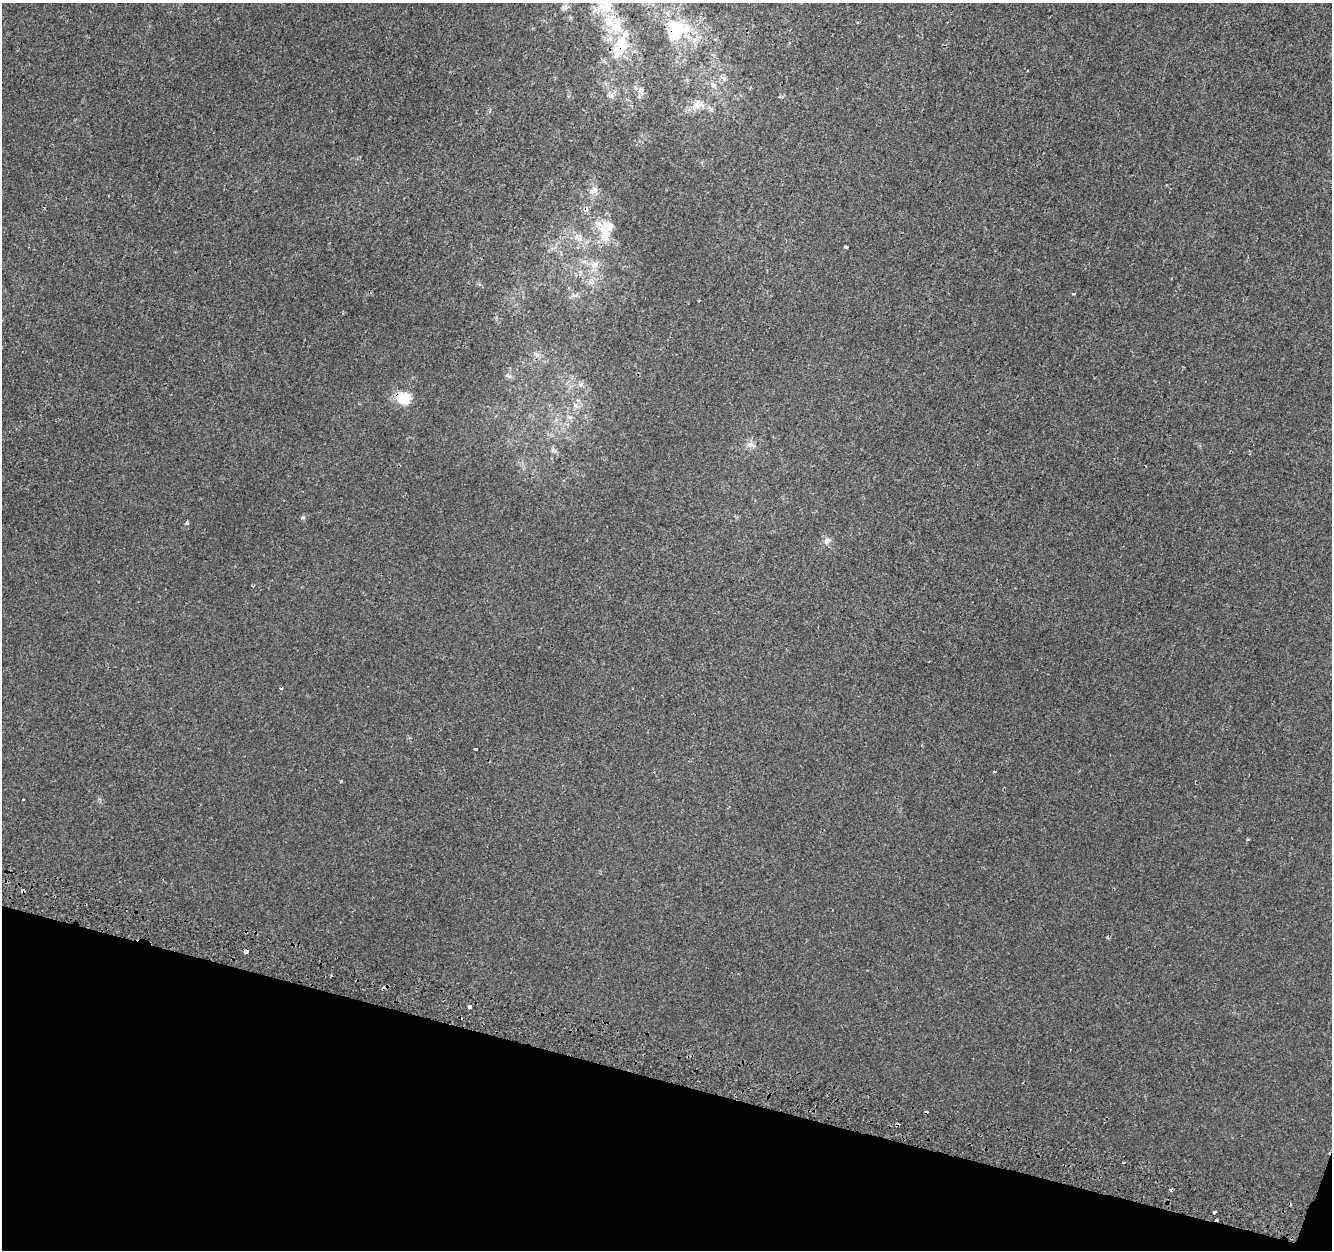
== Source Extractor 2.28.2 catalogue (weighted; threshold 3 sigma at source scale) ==
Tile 15 of 4 x 4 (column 3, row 4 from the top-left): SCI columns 2684-4013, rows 322-1569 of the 5356 x 5574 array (HDU 1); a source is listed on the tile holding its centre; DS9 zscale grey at full resolution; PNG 1334 x 1252 px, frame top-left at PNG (2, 3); no overlay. Shown black and unused: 14% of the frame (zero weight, under 2 of 3 exposures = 2% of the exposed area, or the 3 px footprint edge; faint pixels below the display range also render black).
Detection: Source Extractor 2.28.2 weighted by HDU 2 'WHT'; one run over the whole footprint, this tile lists its part. Background 1.95e-05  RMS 0.0028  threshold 0.0126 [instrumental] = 3 sigma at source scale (4.5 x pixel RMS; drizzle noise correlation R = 1.50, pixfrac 1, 0.0396/0.0396 arcsec/px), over >= 5 px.
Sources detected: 53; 1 inside a brighter object's white glare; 7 cosmic-ray / hot-pixel residue — not listed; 9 inside a brighter listed object's ellipse — not listed separately; the other 36 listed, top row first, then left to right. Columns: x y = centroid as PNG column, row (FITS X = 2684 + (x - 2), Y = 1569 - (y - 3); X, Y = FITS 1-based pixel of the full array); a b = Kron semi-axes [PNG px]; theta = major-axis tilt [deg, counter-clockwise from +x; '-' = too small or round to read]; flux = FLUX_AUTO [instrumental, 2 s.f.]
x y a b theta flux
566 7 9 5 77 0.85
608 21 21 18 -78 8.6
675 26 42 17 -19 13
622 44 32 19 74 11
723 78 11 6 -31 1
641 91 10 7 83 1.2
610 95 10 7 -50 1.1
781 97 9 2 0 0.29
697 103 26 6 56 2.4
710 109 13 5 -52 0.97
594 190 13 9 31 1.7
605 234 26 15 -79 6.6
580 238 14 7 88 1.8
846 247 4 3 - 1.4
594 264 11 9 16 2.1
1073 293 3 3 - 0.42
577 295 7 4 70 0.54
508 376 10 5 -27 0.63
405 397 18 15 51 5.3
576 405 8 6 -45 0.98
569 417 8 4 0 0.6
751 445 12 8 -15 1.5
553 450 10 6 -44 0.81
303 518 6 4 1 0.4
187 523 4 3 - 1.2
827 541 11 7 32 1.3
253 586 4 3 - 0.3
476 749 3 3 - 2.1
994 772 4 2 - 0.23
341 782 5 3 - 0.28
1108 937 3 3 - 0.68
245 952 4 4 - 1.5
470 1007 3 3 - 4.6
1123 1162 3 2 - 0.35
1171 1190 4 3 - 0.53
1214 1212 3 3 - 0.8
Overlapping masked pixels (flux is a lower limit): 2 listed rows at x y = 675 26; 622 44
Isophote crosses this tile's border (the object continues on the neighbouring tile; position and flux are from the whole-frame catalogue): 1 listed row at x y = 675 26
Unlisted compact peaks at least as high as the median listed source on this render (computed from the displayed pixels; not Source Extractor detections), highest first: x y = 581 385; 1248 839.